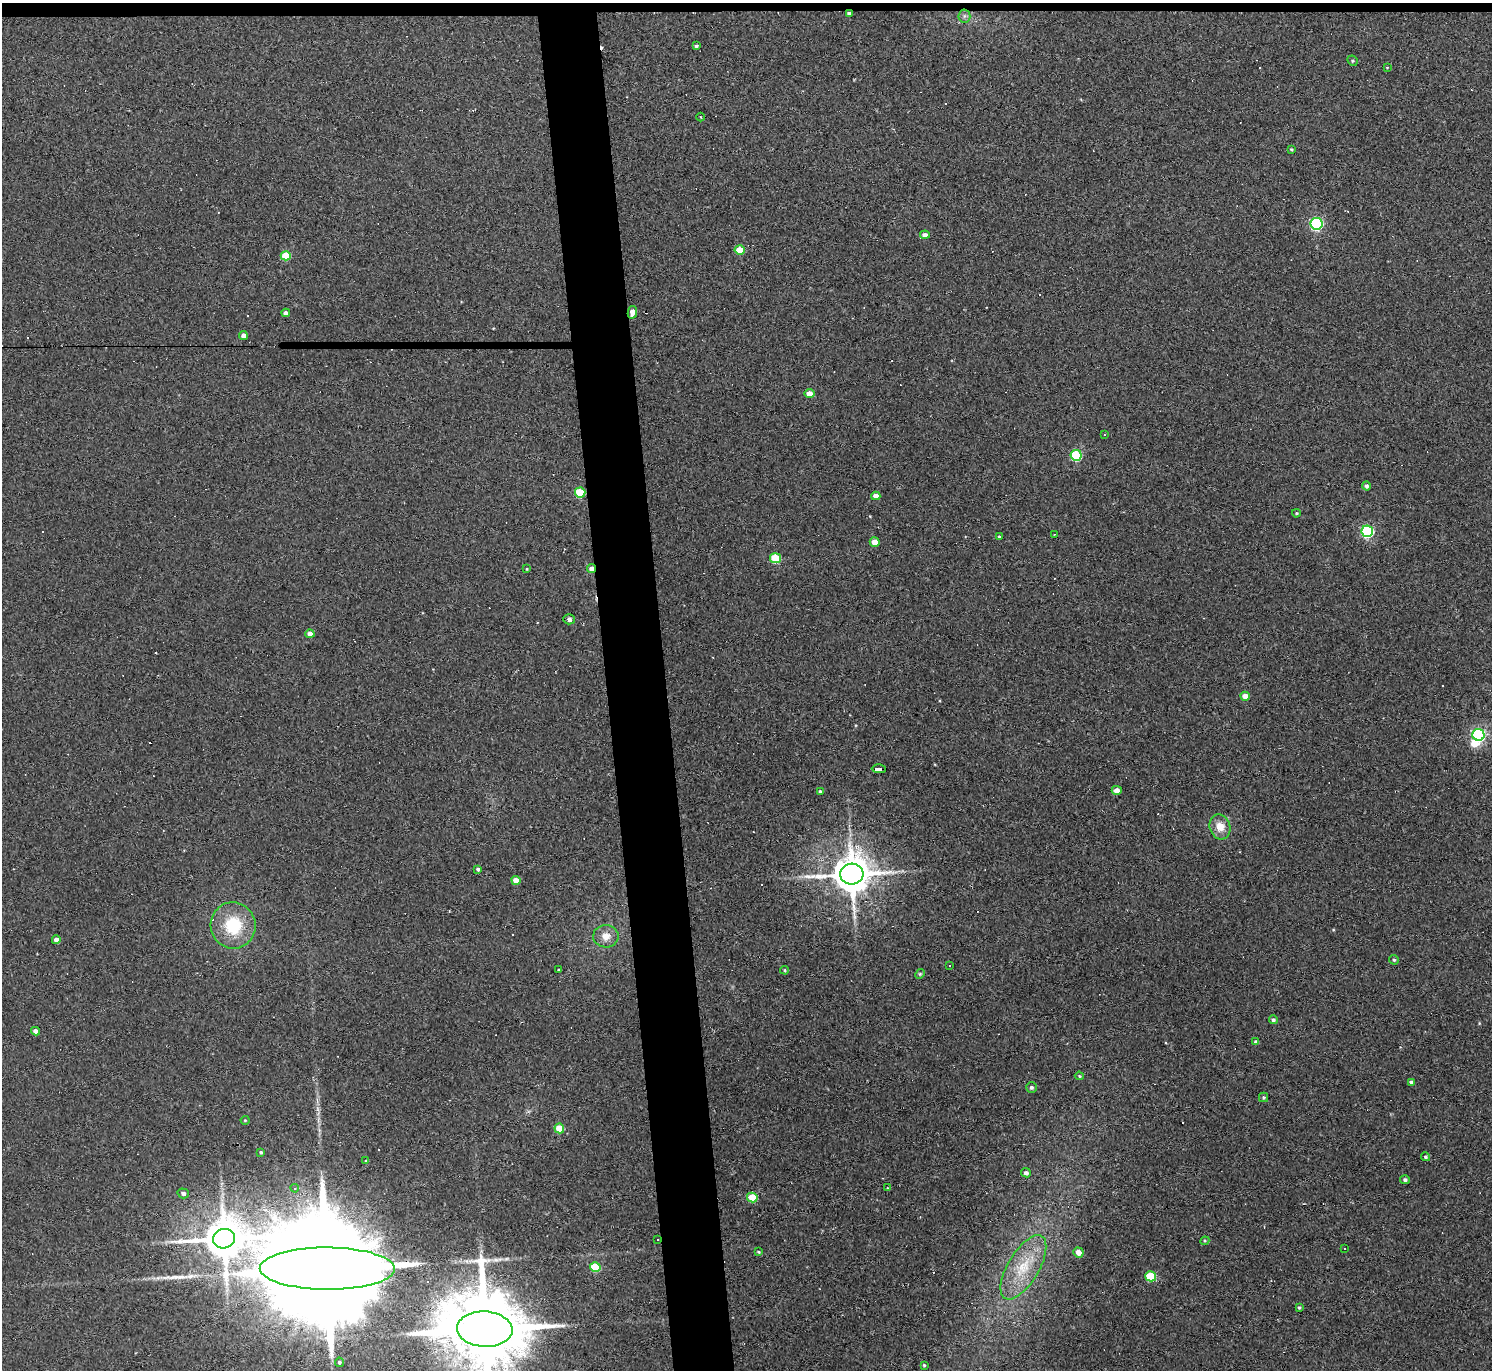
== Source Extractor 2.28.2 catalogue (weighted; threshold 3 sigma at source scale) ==
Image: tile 2 of 3 x 3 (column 2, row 1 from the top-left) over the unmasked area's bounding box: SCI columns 1491-2980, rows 2862-4229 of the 4470 x 4444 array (HDU 1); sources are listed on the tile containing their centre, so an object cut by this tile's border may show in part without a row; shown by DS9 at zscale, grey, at full resolution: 1 PNG px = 1 image px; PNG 1494 x 1372 px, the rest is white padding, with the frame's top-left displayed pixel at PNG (2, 3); every listed detection drawn as its Kron ellipse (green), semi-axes under 4 PNG px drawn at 4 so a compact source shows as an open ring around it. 5% of this frame is shown black and not used: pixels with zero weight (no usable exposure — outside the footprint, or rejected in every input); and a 3 px margin inside the footprint's outer edge (the drizzle kernel's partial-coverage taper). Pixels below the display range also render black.
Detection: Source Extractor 2.28.2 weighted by HDU 2 'WHT'; one run over the whole footprint, this tile lists its part. Background 0.18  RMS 0.0093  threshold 0.0417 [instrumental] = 3 sigma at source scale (4.5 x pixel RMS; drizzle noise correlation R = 1.50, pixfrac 1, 0.05/0.05 arcsec/px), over >= 5 px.
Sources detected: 113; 1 inside a brighter object's white glare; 33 cosmic-ray / hot-pixel residue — neither listed nor drawn; the other 79 listed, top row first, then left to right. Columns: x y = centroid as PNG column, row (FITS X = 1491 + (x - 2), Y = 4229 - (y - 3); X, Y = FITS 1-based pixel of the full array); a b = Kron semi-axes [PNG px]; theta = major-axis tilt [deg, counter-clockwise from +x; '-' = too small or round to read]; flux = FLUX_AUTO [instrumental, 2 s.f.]
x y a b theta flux
849 14 4 4 - 2.7
964 16 6 6 - 2.2
696 46 3 3 - 1.4
1352 61 5 4 - 1.3
1387 67 3 2 - 0.59
701 117 4 3 - 0.72
1291 149 4 4 - 1.2
1316 224 6 6 - 150
925 235 5 4 - 5.7
740 250 5 4 - 20
286 256 5 4 - 34
632 312 6 4 79 7.6
286 313 4 4 - 3.9
243 335 4 4 - 4.9
809 394 5 4 - 11
1104 435 3 2 - 0.68
1076 455 6 5 - 80
1366 486 4 4 - 2.5
580 492 5 5 - 48
876 496 4 4 - 6.3
1296 513 4 3 - 0.9
1367 531 6 5 - 130
1054 534 2 2 - 0.56
999 537 4 3 - 1.6
875 542 5 4 - 12
776 558 5 5 - 47
527 569 3 2 - 0.73
592 569 4 4 - 8
569 619 5 5 - 3.7
310 634 4 4 - 7
1245 696 4 4 - 11
1478 735 6 5 - 210
879 769 7 4 -1 57
1117 790 5 4 - 7.2
820 791 4 4 - 1.6
1220 827 13 10 -73 11
478 869 4 3 - 1.8
852 874 11 10 - 3100
516 881 4 4 - 11
233 925 23 22 - 45
606 936 12 11 - 10
56 940 4 4 - 4.5
1394 960 5 4 - 1.5
950 965 3 2 - 1.1
558 970 3 3 - 4.9
785 970 4 3 - 1.1
920 974 5 4 - 1.2
1273 1020 4 4 - 2.1
36 1031 4 4 - 5.3
1256 1042 4 4 - 3.3
1079 1076 4 3 - 1
1411 1082 4 4 - 2.2
1031 1087 5 5 - 2.1
1264 1097 5 4 - 1.5
245 1120 4 4 - 0.92
559 1128 5 4 - 24
261 1152 3 3 - 1.3
1426 1157 4 4 - 1.6
366 1160 3 2 - 0.64
1026 1173 5 4 - 3
1405 1180 5 4 - 2.2
295 1188 4 4 - 1.3
887 1188 3 2 - 0.88
183 1193 5 5 - 3.3
752 1197 5 5 - 25
224 1239 11 9 11 3400
658 1240 3 2 - 0.64
1205 1241 4 4 - 0.99
1344 1249 3 2 - 0.73
758 1252 4 3 - 1
1078 1252 5 5 - 7.6
595 1267 5 5 - 43
1023 1267 36 15 59 36
327 1269 67 21 0 60000
1151 1276 5 5 - 44
1299 1307 4 3 - 1.2
485 1329 28 17 -3 16000
339 1362 4 4 - 1.7
924 1365 3 3 - 1.1
Overlapping masked pixels (flux is a lower limit): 7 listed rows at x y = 849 14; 632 312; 580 492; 592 569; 879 769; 658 1240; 327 1269
Isophote crosses this tile's border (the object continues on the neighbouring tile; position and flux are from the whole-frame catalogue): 2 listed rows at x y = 327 1269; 485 1329